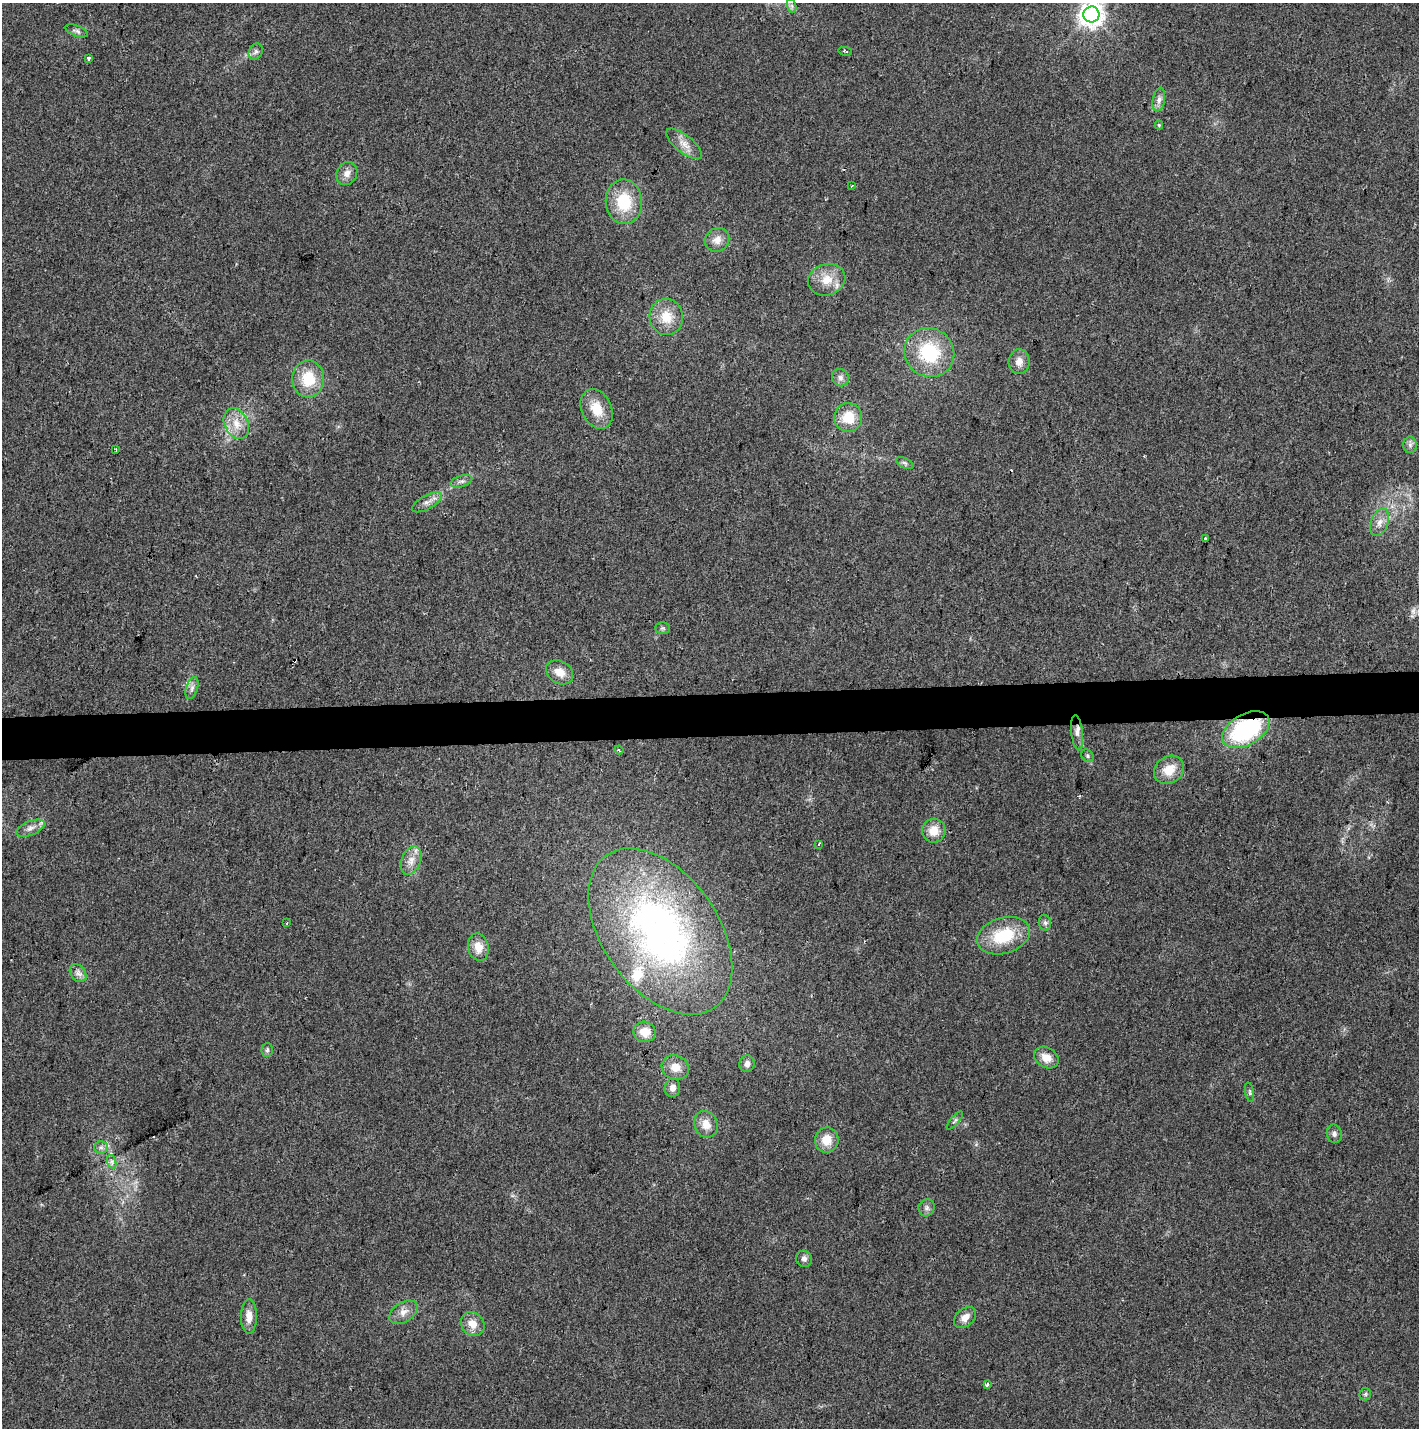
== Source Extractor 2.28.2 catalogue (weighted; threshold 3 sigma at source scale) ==
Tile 5 of 3 x 3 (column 2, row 2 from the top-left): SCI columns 1423-2839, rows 1541-2966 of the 4255 x 4507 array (HDU 1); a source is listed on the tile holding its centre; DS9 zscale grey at full resolution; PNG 1421 x 1430 px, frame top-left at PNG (2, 3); each listed source drawn as its Kron ellipse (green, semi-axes under 4 px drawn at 4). Shown black and unused: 3% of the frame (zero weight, under 2 of 3 exposures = <1% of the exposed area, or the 3 px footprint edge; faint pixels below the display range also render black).
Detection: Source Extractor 2.28.2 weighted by HDU 2 'WHT'; one run over the whole footprint, this tile lists its part. Background 0.0524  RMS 0.0071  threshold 0.0318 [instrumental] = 3 sigma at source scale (4.5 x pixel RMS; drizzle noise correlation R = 1.50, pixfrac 1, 0.0396/0.0396 arcsec/px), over >= 5 px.
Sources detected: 74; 4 cosmic-ray / hot-pixel residue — neither listed nor drawn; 2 inside a brighter listed object's ellipse — not listed separately; the other 68 listed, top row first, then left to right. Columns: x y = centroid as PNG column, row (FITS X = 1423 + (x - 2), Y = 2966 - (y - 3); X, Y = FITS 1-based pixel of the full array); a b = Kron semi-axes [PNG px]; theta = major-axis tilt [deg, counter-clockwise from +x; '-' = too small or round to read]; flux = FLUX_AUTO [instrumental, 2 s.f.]
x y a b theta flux
792 6 7 4 -72 1.5
1091 14 8 8 - 610
77 31 12 5 -21 2.1
845 51 6 3 -12 0.94
256 52 8 6 62 2.3
89 58 3 3 - 2
1159 100 12 6 80 3.4
1159 125 4 4 - 0.8
684 144 22 8 -39 7.3
347 173 12 10 61 5.2
852 185 3 2 - 0.88
624 202 22 18 -85 29
717 240 12 11 - 6.5
827 280 19 15 17 13
666 317 18 16 -79 15
929 353 25 24 - 44
1019 362 12 10 88 5.6
840 378 9 8 - 3.2
308 379 18 16 88 22
597 409 21 15 -65 15
848 417 14 14 - 17
236 424 16 11 -63 11
1410 445 8 6 90 2.5
116 449 3 3 - 1.6
905 463 9 5 -26 1.8
461 481 11 5 17 2.5
427 502 17 7 29 4.4
1379 522 14 8 68 5.7
1205 539 3 3 - 4.6
662 628 7 6 - 1.6
560 672 14 11 -34 8.6
192 688 11 5 72 2.9
1246 730 26 15 29 84
1077 733 18 5 -84 4.4
619 750 4 3 - 0.79
1087 756 7 5 -48 1.4
1169 770 16 13 35 13
30 828 15 7 23 4.3
934 831 12 12 - 11
819 844 4 2 - 0.72
411 860 15 9 68 6.9
287 923 3 2 - 0.56
1045 923 8 6 -75 1.9
660 932 93 58 -55 310
1003 936 27 17 17 33
478 947 14 10 -79 9.1
78 973 10 7 -53 3.4
645 1032 11 10 - 9.7
267 1050 7 5 87 1.5
1046 1057 13 10 -33 8.6
747 1064 8 7 - 3.7
675 1067 14 12 -18 7.8
672 1088 9 8 - 4.1
1250 1092 10 4 -79 1.4
955 1120 11 4 50 1.5
706 1124 13 11 -68 8.1
1334 1134 9 7 -79 2.7
827 1140 12 12 - 12
101 1147 7 6 - 2.1
112 1162 7 4 -72 1.8
927 1208 8 8 - 2.6
804 1259 8 7 - 2.9
403 1312 15 9 33 6.2
249 1316 17 8 89 7.6
965 1317 12 8 41 6.3
473 1324 13 11 -51 8.2
987 1385 4 3 - 2.3
1365 1394 6 6 - 1.2
Overlapping masked pixels (flux is a lower limit): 1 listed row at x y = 1246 730
Isophote crosses this tile's border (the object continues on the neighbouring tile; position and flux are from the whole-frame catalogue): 1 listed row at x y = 1091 14